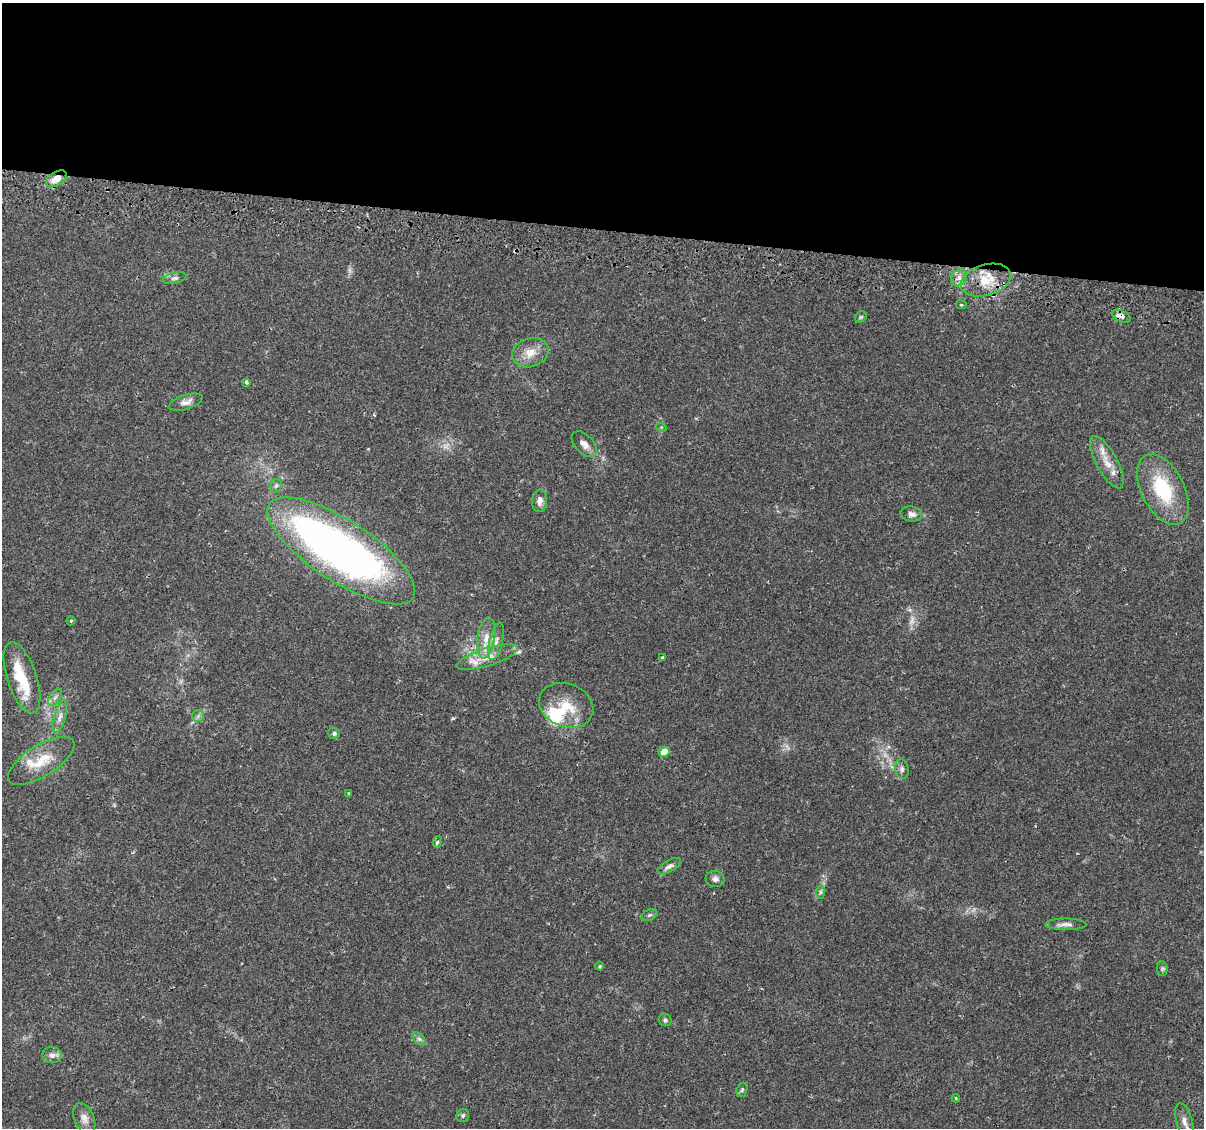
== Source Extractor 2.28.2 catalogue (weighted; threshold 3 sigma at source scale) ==
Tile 3 of 4 x 4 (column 3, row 1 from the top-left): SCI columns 2466-3667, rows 3663-4788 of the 4939 x 5131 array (HDU 1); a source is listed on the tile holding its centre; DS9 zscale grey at full resolution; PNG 1206 x 1130 px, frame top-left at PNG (2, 3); each listed source drawn as its Kron ellipse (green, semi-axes under 4 px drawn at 4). Shown black and unused: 20% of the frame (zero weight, under 2 of 3 exposures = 5% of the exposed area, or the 3 px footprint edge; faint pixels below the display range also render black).
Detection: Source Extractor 2.28.2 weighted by HDU 2 'WHT'; one run over the whole footprint, this tile lists its part. Background 0.0483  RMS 0.0035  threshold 0.0156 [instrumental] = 3 sigma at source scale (4.5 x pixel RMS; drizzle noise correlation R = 1.50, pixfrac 1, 0.0396/0.0396 arcsec/px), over >= 5 px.
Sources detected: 61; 4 too faint to see at this stretch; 2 inside a brighter object's white glare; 2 cosmic-ray / hot-pixel residue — neither listed nor drawn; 4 inside a brighter listed object's ellipse — not listed separately; the other 49 listed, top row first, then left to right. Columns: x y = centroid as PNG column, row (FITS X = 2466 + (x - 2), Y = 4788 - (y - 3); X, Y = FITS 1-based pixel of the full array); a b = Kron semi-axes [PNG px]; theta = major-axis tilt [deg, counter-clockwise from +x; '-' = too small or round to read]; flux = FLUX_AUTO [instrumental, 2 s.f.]
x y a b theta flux
56 179 11 7 31 4.2
175 278 12 5 12 1.2
959 278 9 7 55 2
986 280 25 15 17 9.3
961 305 5 2 - 0.5
1121 316 10 5 -24 2
861 317 6 5 - 0.53
530 353 18 14 18 5.3
246 382 4 3 - 1.2
186 402 17 7 18 2.1
661 427 5 3 - 0.31
584 444 15 9 -46 2.4
1107 462 29 10 -61 5.7
276 486 7 5 67 0.72
1163 489 38 21 -63 22
540 501 11 7 86 1.8
911 514 11 7 -8 1.7
341 551 86 30 -33 210
71 621 5 4 - 0.49
486 638 20 9 81 4.4
496 641 19 6 77 2.4
487 657 32 9 17 6.3
662 657 4 3 - 1.1
22 678 37 14 -71 15
55 698 10 5 56 1.2
566 705 28 21 -22 10
198 716 6 6 - 0.82
60 717 17 5 75 2.1
334 733 6 5 - 0.66
664 752 5 5 - 6.1
41 761 38 15 32 10
902 769 10 7 -82 1.2
348 793 3 2 - 0.36
437 842 6 4 74 0.8
669 866 13 6 30 1.4
715 879 9 8 - 1.3
820 892 7 4 89 0.68
650 915 8 5 27 0.71
1066 924 20 6 -1 1.9
600 966 4 3 - 0.43
1162 969 7 5 -85 0.65
665 1020 6 6 - 0.77
419 1039 8 5 -44 0.91
52 1055 10 8 -5 1.8
742 1090 7 5 68 0.65
956 1098 4 3 - 0.31
463 1115 7 6 - 0.74
84 1118 16 10 -68 2.6
1184 1121 19 8 -74 2.6
Overlapping masked pixels (flux is a lower limit): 3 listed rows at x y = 56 179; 1121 316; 341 551
Isophote crosses this tile's border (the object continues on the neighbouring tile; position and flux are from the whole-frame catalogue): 1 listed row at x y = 1184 1121